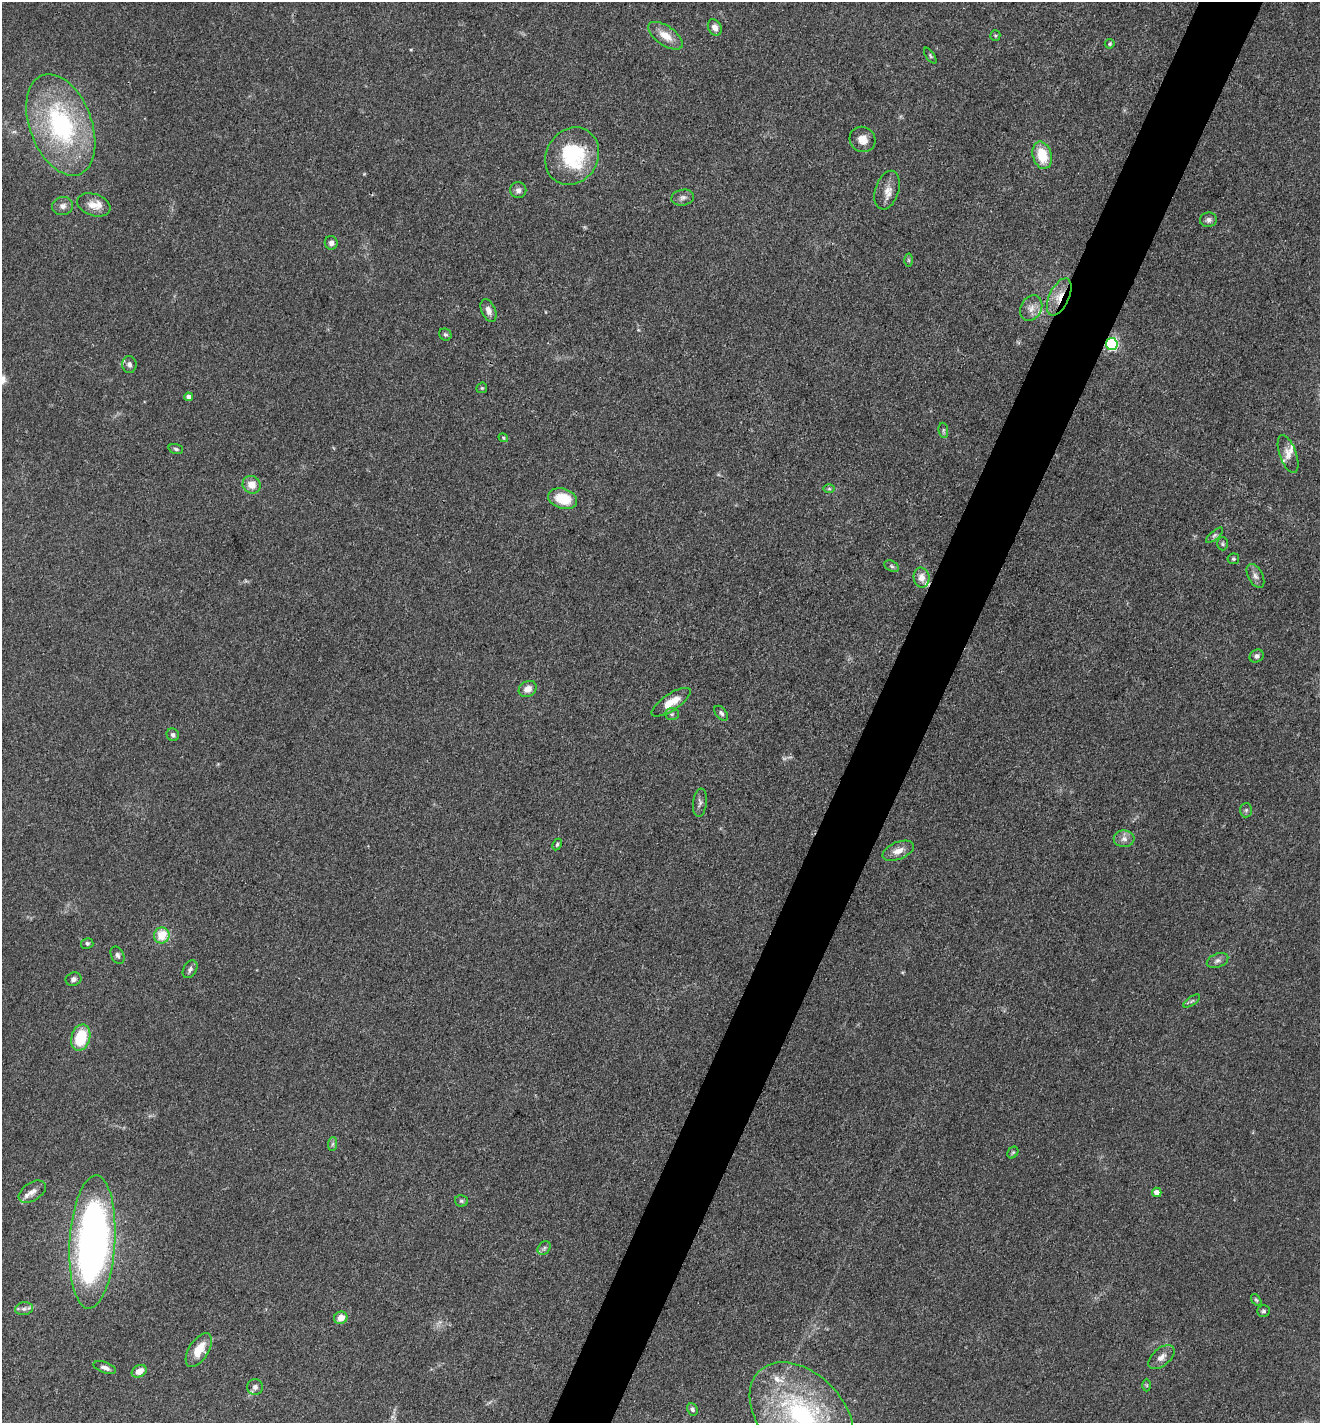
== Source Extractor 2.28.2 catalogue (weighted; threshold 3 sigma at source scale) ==
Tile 10 of 4 x 4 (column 2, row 3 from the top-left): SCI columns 1598-2915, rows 1423-2843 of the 5695 x 5686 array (HDU 1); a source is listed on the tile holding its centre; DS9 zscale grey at full resolution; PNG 1322 x 1425 px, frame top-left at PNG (2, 2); each listed source drawn as its Kron ellipse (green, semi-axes under 4 px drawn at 4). Shown black and unused: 5% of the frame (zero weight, under 3 of 4 exposures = <1% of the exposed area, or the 3 px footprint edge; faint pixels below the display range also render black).
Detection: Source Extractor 2.28.2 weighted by HDU 2 'WHT'; one run over the whole footprint, this tile lists its part. Background 0.0839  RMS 0.0064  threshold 0.0286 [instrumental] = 3 sigma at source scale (4.5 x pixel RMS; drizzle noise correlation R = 1.50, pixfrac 1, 0.05/0.05 arcsec/px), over >= 5 px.
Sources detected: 85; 1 too faint to see at this stretch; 1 inside a brighter object's white glare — neither listed nor drawn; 7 inside a brighter listed object's ellipse — not listed separately; the other 76 listed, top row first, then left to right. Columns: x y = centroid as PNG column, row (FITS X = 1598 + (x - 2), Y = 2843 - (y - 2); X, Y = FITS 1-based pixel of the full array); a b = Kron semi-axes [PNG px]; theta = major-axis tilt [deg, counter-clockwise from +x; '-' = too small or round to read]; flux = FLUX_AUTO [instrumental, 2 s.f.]
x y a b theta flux
715 27 9 6 -61 3.5
995 35 5 5 - 1
665 36 20 9 -35 8.9
1110 44 5 4 - 1.3
930 56 9 4 -55 0.96
61 125 53 31 -69 100
862 139 13 12 - 6.5
1042 155 14 9 -75 17
572 156 30 25 59 48
518 190 8 8 - 2.5
887 190 20 11 72 6.6
683 198 11 8 11 2.6
94 205 17 11 -19 7.2
63 206 10 9 - 3.3
1208 220 8 7 - 2.1
331 243 7 6 - 2.8
909 260 6 4 -89 0.97
1059 297 20 10 65 9.9
1031 308 13 10 61 5.2
488 311 12 7 -67 3.8
445 334 6 5 - 1.3
1112 344 6 6 - 110
129 364 8 7 - 2.3
482 388 6 5 - 0.84
188 397 4 4 - 2.5
943 430 7 5 -85 1.1
503 438 5 3 - 0.75
176 449 7 4 -16 1.2
1288 454 20 8 -70 5
252 485 9 8 - 7.2
829 489 6 4 0 0.87
563 499 15 10 -17 19
1215 535 10 3 40 1.5
1223 544 6 5 - 1.1
1233 559 6 5 - 1.1
892 566 7 5 -27 1.4
1255 576 13 7 -62 3.1
922 578 10 8 -81 5.4
1257 656 7 6 - 1.9
528 689 9 7 31 5
671 702 23 8 33 10
721 713 8 5 -51 1.7
672 714 7 6 - 1.4
173 735 7 6 - 1.7
700 803 14 7 83 2.5
1246 810 7 6 - 1.3
1124 839 10 8 -2 3.5
557 844 6 4 63 1
898 851 16 8 22 6
162 935 8 7 - 13
87 943 6 5 - 1.7
117 955 9 6 -63 2
1217 961 11 7 21 2.5
190 969 9 6 57 2.2
73 979 8 6 20 2.4
1192 1001 10 4 34 1.3
81 1038 13 9 74 26
333 1144 7 4 87 1.4
1013 1152 6 5 - 0.97
32 1192 15 9 33 4.2
1157 1192 4 4 - 5.3
461 1201 6 5 - 1.2
92 1242 67 22 87 350
544 1248 7 5 47 1.5
1256 1300 6 4 -53 0.9
24 1309 9 6 8 2.4
1263 1311 6 6 - 1.3
341 1318 7 6 - 6.7
199 1350 19 9 58 13
1161 1357 15 8 40 4.5
105 1367 12 5 -20 2.8
139 1371 8 5 27 6.8
1147 1385 6 4 -88 0.84
255 1387 8 8 - 2.5
692 1409 6 5 - 1.6
801 1414 60 41 -45 120
Overlapping masked pixels (flux is a lower limit): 2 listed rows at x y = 1059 297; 1112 344
Isophote crosses this tile's border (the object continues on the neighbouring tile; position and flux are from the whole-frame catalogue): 1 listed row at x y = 801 1414